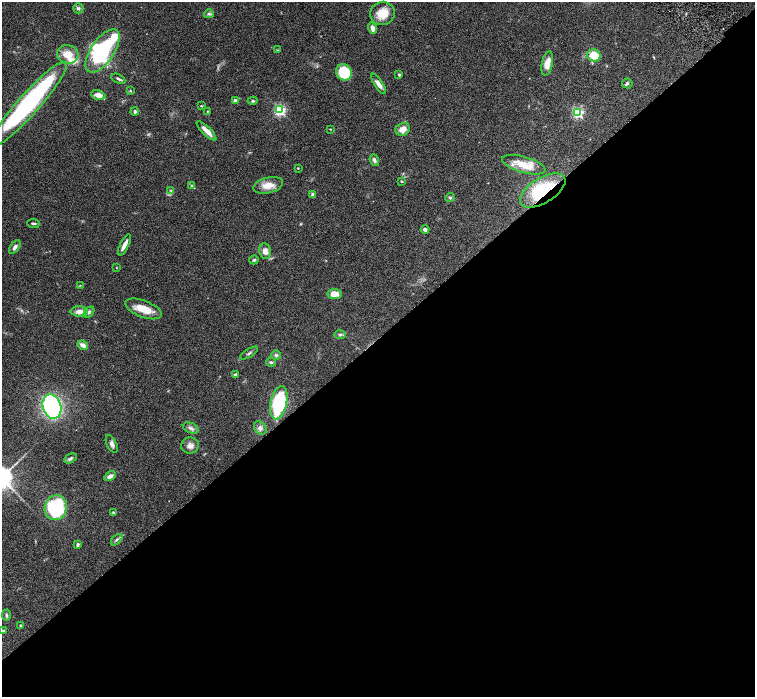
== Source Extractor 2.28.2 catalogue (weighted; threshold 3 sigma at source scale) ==
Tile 15 of 4 x 4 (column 3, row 4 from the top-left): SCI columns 3016-4520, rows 305-1694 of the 6028 x 6026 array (HDU 1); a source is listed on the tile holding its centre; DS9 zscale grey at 2 x 2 block average (1 PNG px = mean of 2 x 2 image px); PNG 757 x 699 px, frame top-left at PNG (2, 2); each listed source drawn as its Kron ellipse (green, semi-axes under 4 px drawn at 4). Shown black and unused: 52% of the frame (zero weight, under 3 of 6 exposures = <1% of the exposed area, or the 3 px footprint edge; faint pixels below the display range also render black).
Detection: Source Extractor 2.28.2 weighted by HDU 2 'WHT'; one run over the whole footprint, this tile lists its part. Background 0.0806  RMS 0.0041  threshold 0.0169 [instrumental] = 3 sigma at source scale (4.09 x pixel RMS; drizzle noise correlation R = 1.36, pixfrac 0.8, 0.05/0.05 arcsec/px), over >= 5 px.
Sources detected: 75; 2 inside a brighter object's white glare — neither listed nor drawn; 3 inside a brighter listed object's ellipse — not listed separately; the other 70 listed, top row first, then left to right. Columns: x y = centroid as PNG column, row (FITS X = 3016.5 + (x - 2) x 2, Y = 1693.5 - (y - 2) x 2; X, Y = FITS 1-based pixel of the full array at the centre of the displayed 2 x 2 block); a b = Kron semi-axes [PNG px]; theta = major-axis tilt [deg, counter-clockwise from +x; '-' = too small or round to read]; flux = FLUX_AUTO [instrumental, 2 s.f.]
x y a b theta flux
78 8 5 5 - 2
382 13 12 11 - 15
209 14 5 4 - 1.6
372 28 6 4 -76 5.2
277 50 3 2 - 0.5
102 51 25 11 56 87
68 54 11 9 -14 12
594 55 7 6 - 16
547 63 12 5 78 9.9
344 72 8 7 - 31
399 75 4 3 - 1.1
118 79 7 3 -28 1.9
627 83 5 5 - 1.8
379 84 12 4 -57 4.8
130 91 4 2 - 0.78
98 95 7 4 -17 7.1
235 101 3 3 - 3.6
253 101 5 3 - 1.5
29 104 55 10 49 220
201 106 3 3 - 0.67
280 110 4 3 - 140
135 111 4 3 - 2
207 112 3 2 - 0.59
577 113 4 3 - 120
330 129 3 2 - 0.58
403 129 7 6 - 7.4
206 131 13 3 -44 7.4
374 160 6 4 -69 2.4
524 165 22 8 -16 18
298 168 3 2 - 0.56
401 181 3 3 - 0.74
268 185 15 8 13 10
191 186 3 3 - 0.86
543 190 25 12 31 55
171 191 4 3 - 1.2
313 194 2 2 - 7.8
450 197 5 4 - 1.3
33 223 6 2 -6 1.5
425 230 4 3 - 2.3
124 245 11 3 62 6.1
15 247 7 4 55 3.3
265 251 8 6 -79 6.1
254 260 5 3 - 1.3
116 268 3 2 - 0.43
80 285 4 2 - 0.51
334 294 7 5 -8 12
143 309 19 8 -21 15
79 311 9 5 -1 6.3
89 312 6 4 49 2.1
340 335 6 4 1 1.6
83 345 5 3 - 5.1
249 353 10 3 31 1.6
276 355 5 5 - 1.8
271 362 5 3 - 1.5
235 375 4 3 - 2.4
279 403 17 8 78 67
52 407 12 9 -73 170
191 428 8 5 -22 2.8
260 428 7 5 -50 2.9
112 444 9 5 -64 3
190 446 9 8 - 5.1
70 458 7 3 26 2.1
110 476 6 4 28 4.4
56 508 12 11 - 89
113 512 4 3 - 0.92
117 540 7 3 45 1.9
78 544 4 3 - 2
6 615 6 4 -87 1.8
20 625 3 3 - 0.89
3 630 4 3 - 0.79
Overlapping masked pixels (flux is a lower limit): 1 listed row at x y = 543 190